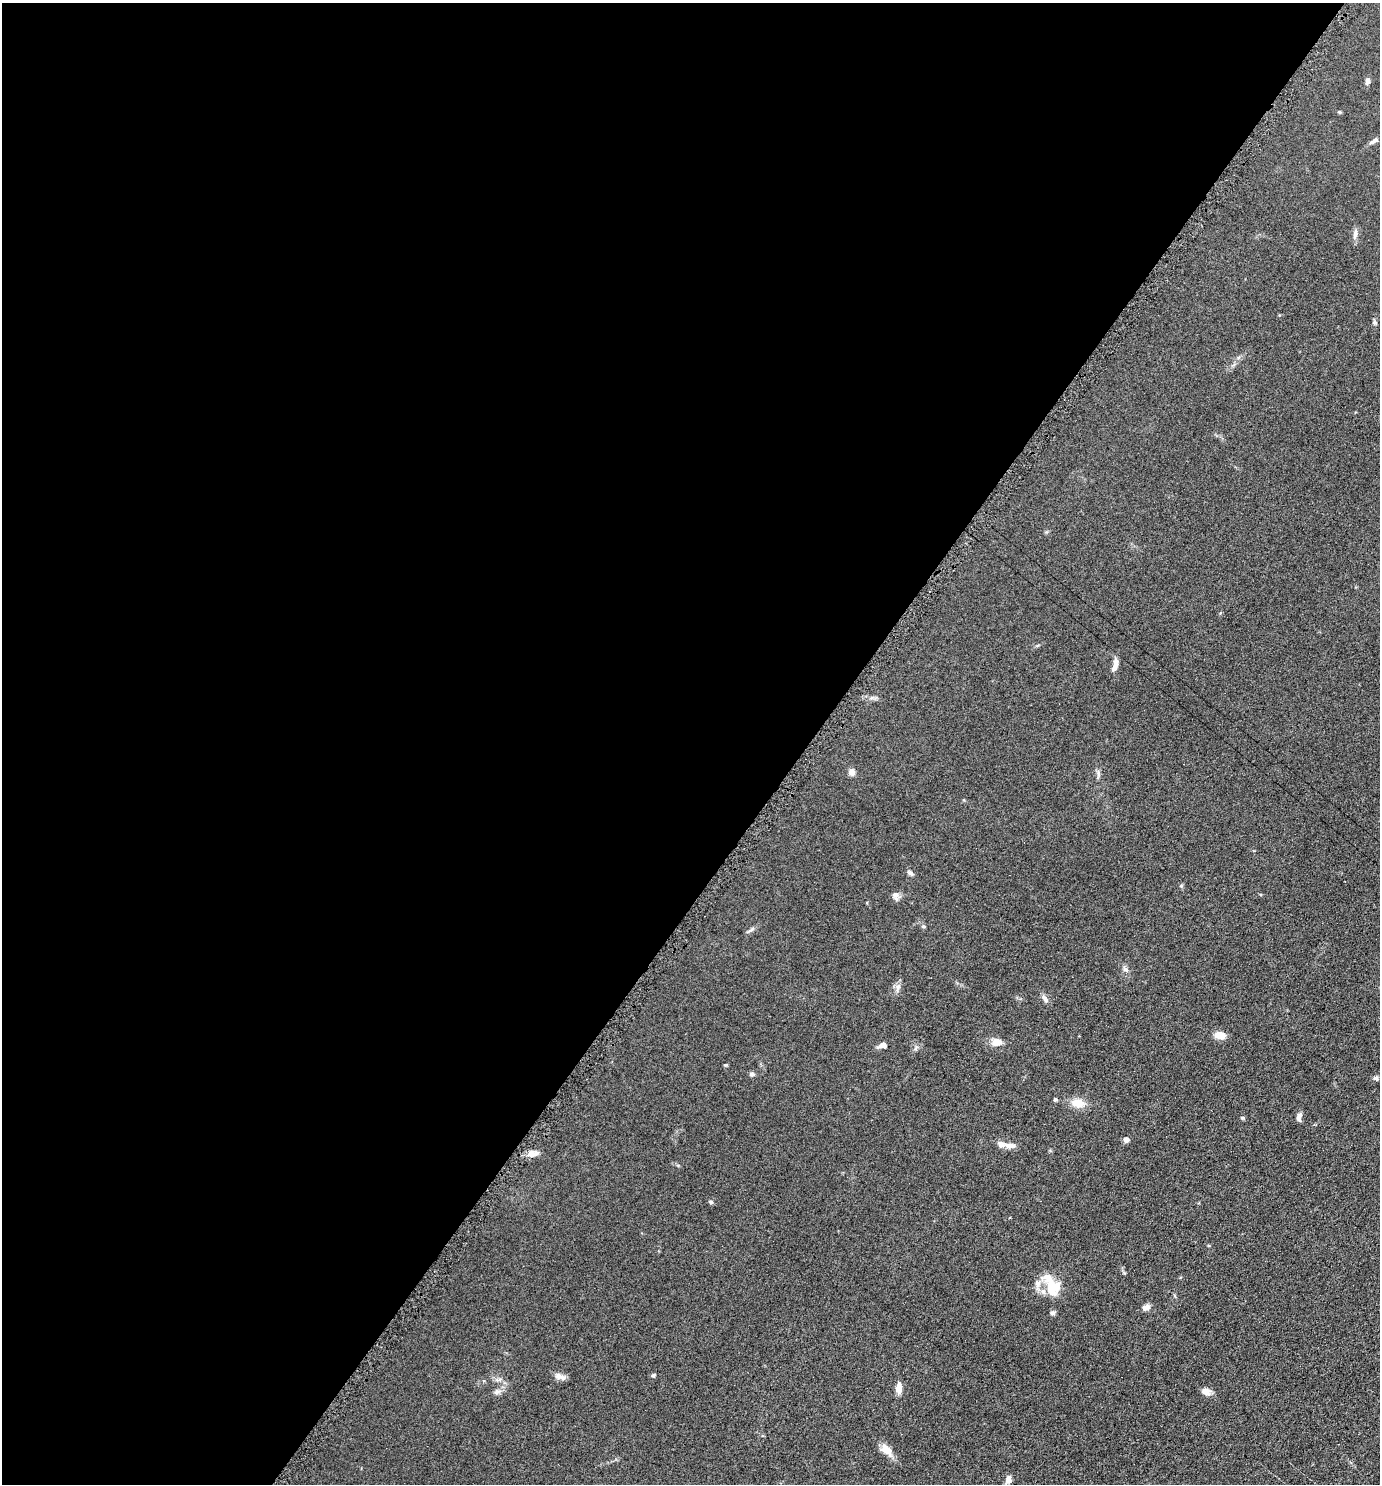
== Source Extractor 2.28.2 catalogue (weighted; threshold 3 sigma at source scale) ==
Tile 5 of 4 x 4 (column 1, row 2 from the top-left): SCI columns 150-1527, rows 2973-4454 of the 5952 x 5946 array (HDU 1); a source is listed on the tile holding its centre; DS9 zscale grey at full resolution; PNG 1382 x 1486 px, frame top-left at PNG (2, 3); no overlay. Shown black and unused: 59% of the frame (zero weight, under 4 of 8 exposures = <1% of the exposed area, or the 3 px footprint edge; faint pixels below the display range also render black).
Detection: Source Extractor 2.28.2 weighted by HDU 2 'WHT'; one run over the whole footprint, this tile lists its part. Background 0.0906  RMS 0.0077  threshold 0.0316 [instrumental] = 3 sigma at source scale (4.09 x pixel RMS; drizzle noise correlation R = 1.36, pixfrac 0.8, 0.05/0.05 arcsec/px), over >= 5 px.
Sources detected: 48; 6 inside a brighter listed object's ellipse — not listed separately; the other 42 listed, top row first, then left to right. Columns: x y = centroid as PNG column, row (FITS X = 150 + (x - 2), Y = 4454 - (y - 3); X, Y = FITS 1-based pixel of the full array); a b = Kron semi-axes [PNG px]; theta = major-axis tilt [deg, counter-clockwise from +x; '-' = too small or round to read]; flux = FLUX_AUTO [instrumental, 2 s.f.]
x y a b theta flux
1368 81 7 5 79 2.5
1339 112 5 4 - 0.75
1374 141 12 5 30 2.3
1355 234 13 6 80 3.4
1375 322 6 5 - 1.2
1114 668 12 6 62 3.2
852 772 8 7 - 3.2
1098 773 12 3 -83 1.5
964 800 5 3 - 0.57
910 873 9 5 -39 1.7
896 896 12 8 -75 3
923 926 6 5 - 1.1
751 929 11 5 40 1.8
1126 969 8 6 -19 1.9
898 988 14 5 77 2.9
1045 999 13 6 -57 2.6
1220 1035 10 7 -4 9.1
997 1042 14 10 11 5.8
883 1045 10 6 16 3.4
916 1048 7 4 70 1.2
726 1065 5 4 - 0.73
752 1074 7 6 - 1.7
1376 1078 7 5 -33 1.5
1055 1099 4 4 - 1.4
1077 1103 15 11 -3 9
1299 1115 8 6 49 2.1
1242 1118 6 4 -20 0.92
1126 1140 7 6 - 2.5
1010 1146 15 7 -4 4.4
532 1154 11 8 -24 4.4
711 1202 6 5 - 1.1
1051 1285 19 15 -20 13
1146 1307 11 7 21 3.2
1053 1313 6 6 - 1.7
653 1375 5 5 - 1.2
560 1376 15 7 -22 3.5
499 1380 13 3 12 1.6
899 1388 12 6 83 5.6
496 1392 8 7 - 2.3
1206 1392 11 7 -17 4.1
886 1450 16 9 -40 7.8
1009 1480 8 6 78 4